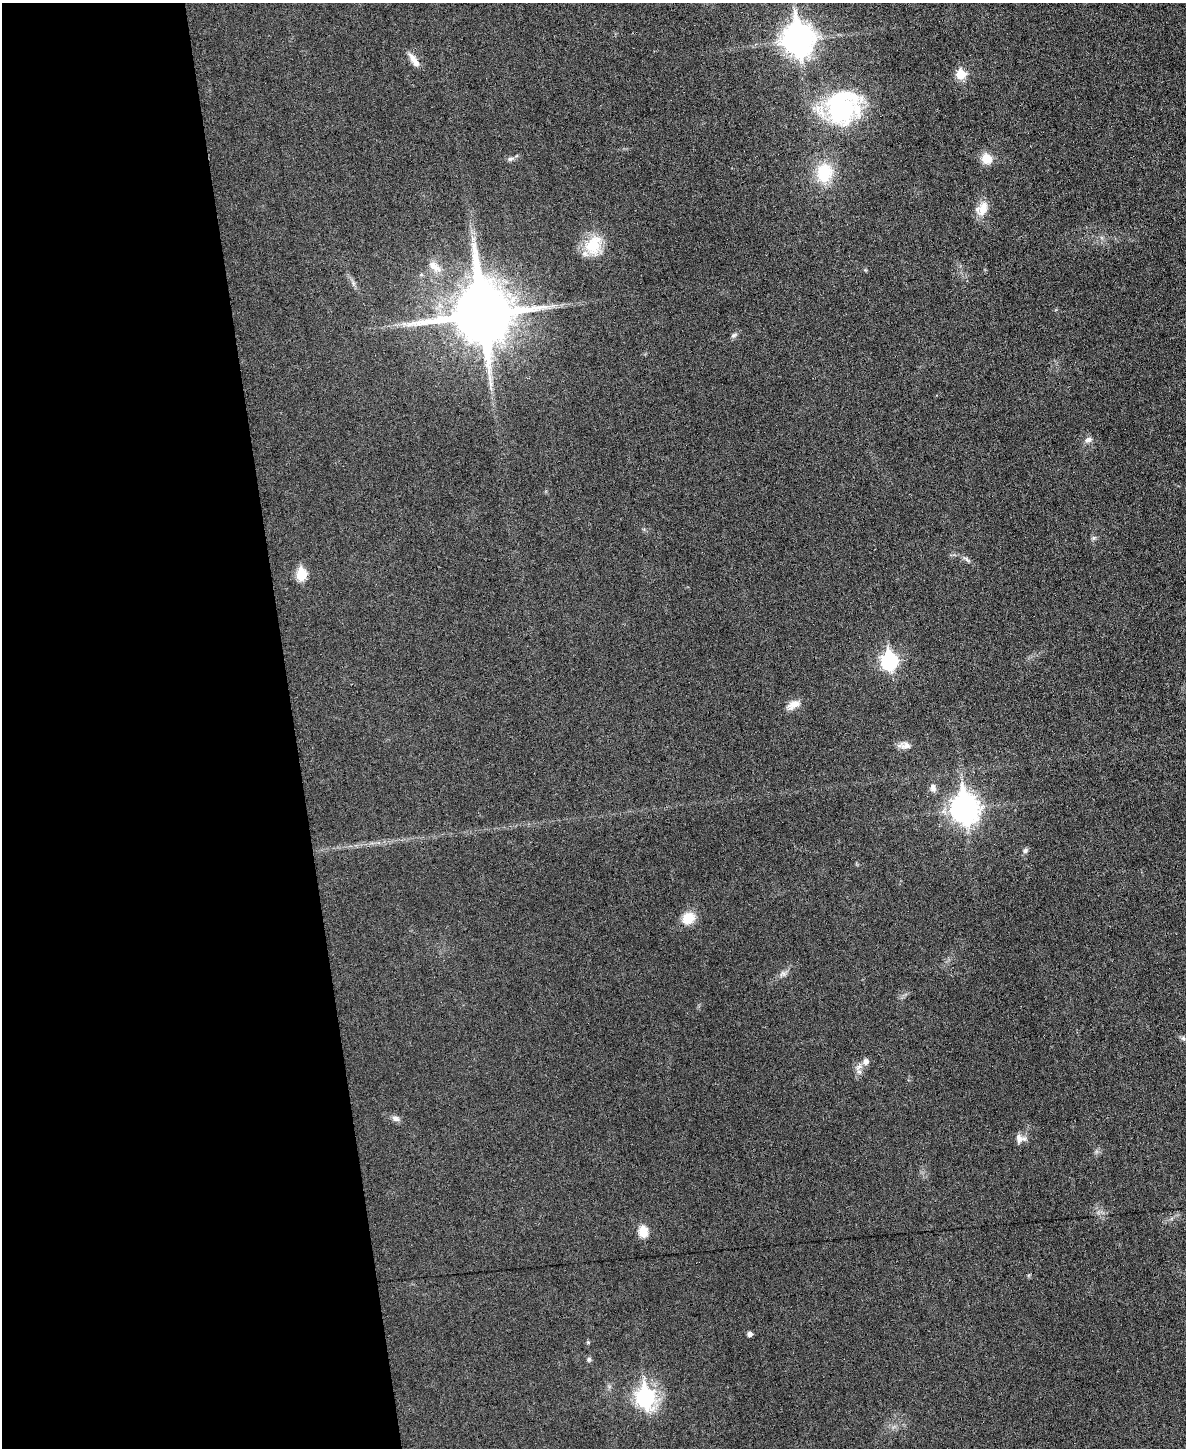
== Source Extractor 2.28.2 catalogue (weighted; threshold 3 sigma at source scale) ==
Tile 5 of 4 x 3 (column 1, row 2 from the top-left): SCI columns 1-1184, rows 1578-3023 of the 4736 x 4713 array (HDU 1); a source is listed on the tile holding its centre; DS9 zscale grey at full resolution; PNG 1188 x 1450 px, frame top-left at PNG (2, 3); no overlay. Shown black and unused: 25% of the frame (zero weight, under 3 of 6 exposures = <1% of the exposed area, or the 3 px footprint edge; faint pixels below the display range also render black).
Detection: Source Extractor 2.28.2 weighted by HDU 2 'WHT'; one run over the whole footprint, this tile lists its part. Background 0.0307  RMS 0.004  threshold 0.0163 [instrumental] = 3 sigma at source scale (4.09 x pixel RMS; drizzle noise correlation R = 1.36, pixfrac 0.8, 0.05/0.05 arcsec/px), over >= 5 px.
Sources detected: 36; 1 inside a brighter listed object's ellipse — not listed separately; the other 35 listed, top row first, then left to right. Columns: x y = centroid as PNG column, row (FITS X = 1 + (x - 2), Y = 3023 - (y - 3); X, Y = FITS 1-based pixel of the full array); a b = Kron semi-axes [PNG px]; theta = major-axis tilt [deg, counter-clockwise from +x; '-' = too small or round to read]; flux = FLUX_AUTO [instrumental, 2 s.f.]
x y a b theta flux
798 39 12 10 -82 530
414 60 20 7 -55 3.2
961 74 6 6 - 12
842 107 36 33 42 51
510 159 9 5 19 1
986 159 12 11 - 5.2
824 173 21 18 81 15
982 209 19 13 50 5
473 239 6 6 - 1.1
593 245 27 20 68 11
434 266 21 10 -37 4.1
482 314 19 17 -84 3000
734 335 9 4 35 0.82
1088 440 10 7 18 1.5
1094 538 6 6 - 0.78
967 559 10 4 -45 0.96
301 574 7 6 - 21
889 661 9 7 -85 79
793 704 18 9 27 3.4
905 745 18 8 -1 2.5
933 788 11 8 -80 1.8
964 809 11 9 -82 410
1025 851 7 6 - 0.95
688 918 13 11 40 7.4
783 973 7 4 -19 0.92
1183 1038 7 6 - 0.9
865 1061 8 7 - 2.1
859 1072 8 6 -67 1.4
396 1118 11 7 -19 1.5
1020 1138 14 11 -13 2.6
643 1231 11 9 -84 5.4
749 1334 4 4 - 1.6
588 1342 5 4 - 0.45
589 1359 6 6 - 0.78
645 1397 9 8 - 100